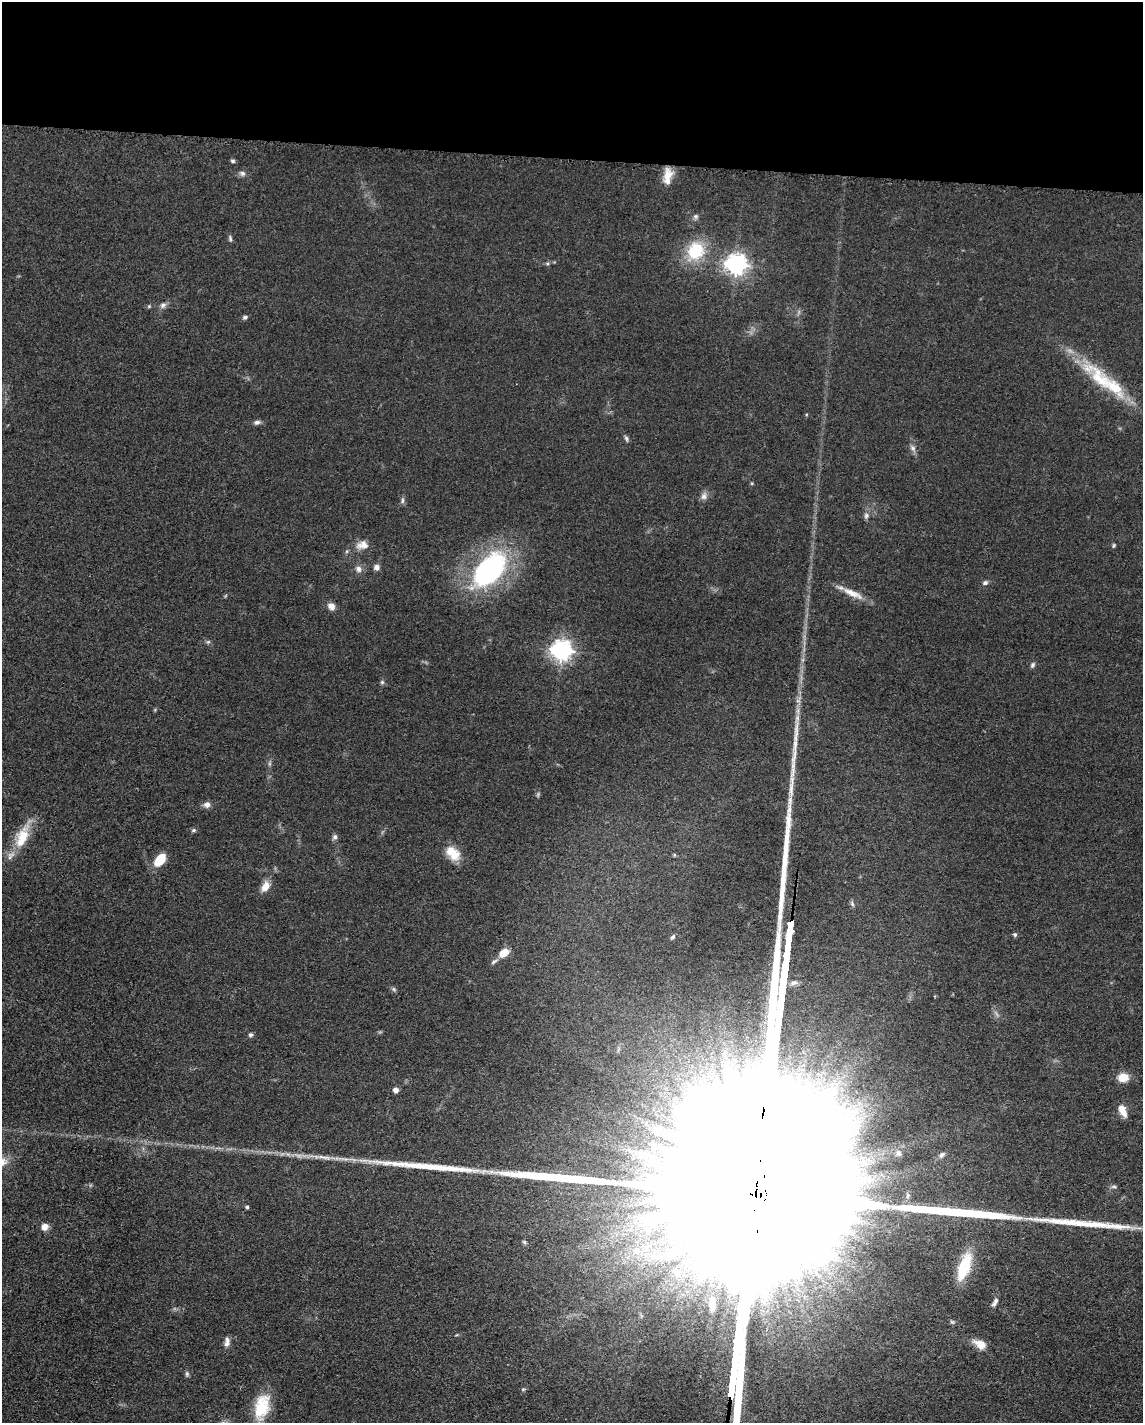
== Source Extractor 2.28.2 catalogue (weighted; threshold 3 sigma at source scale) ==
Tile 3 of 4 x 3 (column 3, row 1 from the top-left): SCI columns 2296-3436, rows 3071-4491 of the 4591 x 4659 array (HDU 1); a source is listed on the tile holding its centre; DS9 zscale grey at full resolution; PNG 1145 x 1425 px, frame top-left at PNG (2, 2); no overlay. Shown black and unused: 11% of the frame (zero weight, under 3 of 5 exposures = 4% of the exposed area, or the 3 px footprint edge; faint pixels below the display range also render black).
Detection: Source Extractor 2.28.2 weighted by HDU 2 'WHT'; one run over the whole footprint, this tile lists its part. Background 0.0483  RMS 0.0056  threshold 0.0254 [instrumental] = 3 sigma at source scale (4.5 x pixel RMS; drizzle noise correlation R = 1.50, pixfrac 1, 0.05/0.05 arcsec/px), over >= 5 px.
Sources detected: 70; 2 too faint to see at this stretch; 1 inside a brighter object's white glare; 3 long thin detections or spike segments (spike, bleed or trail) — not listed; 1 inside a brighter listed object's ellipse — not listed separately; the other 63 listed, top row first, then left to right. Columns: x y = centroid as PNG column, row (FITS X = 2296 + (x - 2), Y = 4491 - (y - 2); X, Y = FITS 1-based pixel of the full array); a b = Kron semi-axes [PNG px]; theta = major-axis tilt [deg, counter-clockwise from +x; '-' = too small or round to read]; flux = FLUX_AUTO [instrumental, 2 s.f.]
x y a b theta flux
233 161 5 5 - 1
242 173 8 7 - 1.8
667 177 22 10 84 7.8
696 216 7 6 - 1.5
230 238 9 4 -84 1.1
695 251 17 15 59 29
736 264 8 7 - 370
163 305 9 7 36 2.1
149 306 5 5 - 0.71
245 317 6 5 - 1.3
1100 380 68 20 -46 35
257 422 9 6 1 1.9
626 439 9 4 -72 1.3
913 448 10 7 -54 2.1
704 496 12 8 75 2.7
402 500 9 4 90 1.3
866 516 8 7 - 1.9
362 545 17 11 9 5.3
1114 545 6 4 72 0.82
376 567 7 7 - 2.4
359 569 9 7 -67 2.6
489 569 34 19 48 120
985 583 7 6 - 1.5
852 593 32 8 -25 8.3
331 606 9 7 -50 3.6
561 650 8 7 - 350
1032 665 8 5 59 1.3
382 682 5 5 - 1.1
538 794 7 4 79 0.91
207 805 9 8 - 2.8
194 830 7 5 2 1
22 836 36 15 67 17
335 837 7 6 - 1.6
453 853 21 13 -45 10
160 859 14 8 49 13
265 886 13 8 64 5.8
1015 935 6 5 - 1.1
672 937 8 4 52 1.2
504 953 10 7 39 8.1
494 961 11 5 33 1.6
394 989 6 5 - 1
251 1035 6 5 - 1.2
1123 1077 10 8 4 9
396 1090 4 4 - 3.6
854 1111 14 7 -25 6.3
1123 1111 14 7 -66 6
644 1153 6 4 19 0.9
898 1153 10 10 - 3.8
942 1155 9 6 44 1.9
1114 1186 9 5 -4 1.2
908 1195 8 6 89 1.6
247 1207 4 4 - 0.99
45 1227 8 7 - 4.1
524 1242 6 5 - 0.82
964 1267 26 10 71 28
677 1272 14 12 -73 7.7
995 1302 13 5 60 2.2
712 1303 19 8 87 5.5
952 1322 6 5 - 1
227 1342 12 6 84 2.9
980 1344 17 9 -29 6.6
187 1374 7 5 -81 1.2
262 1407 31 17 76 22